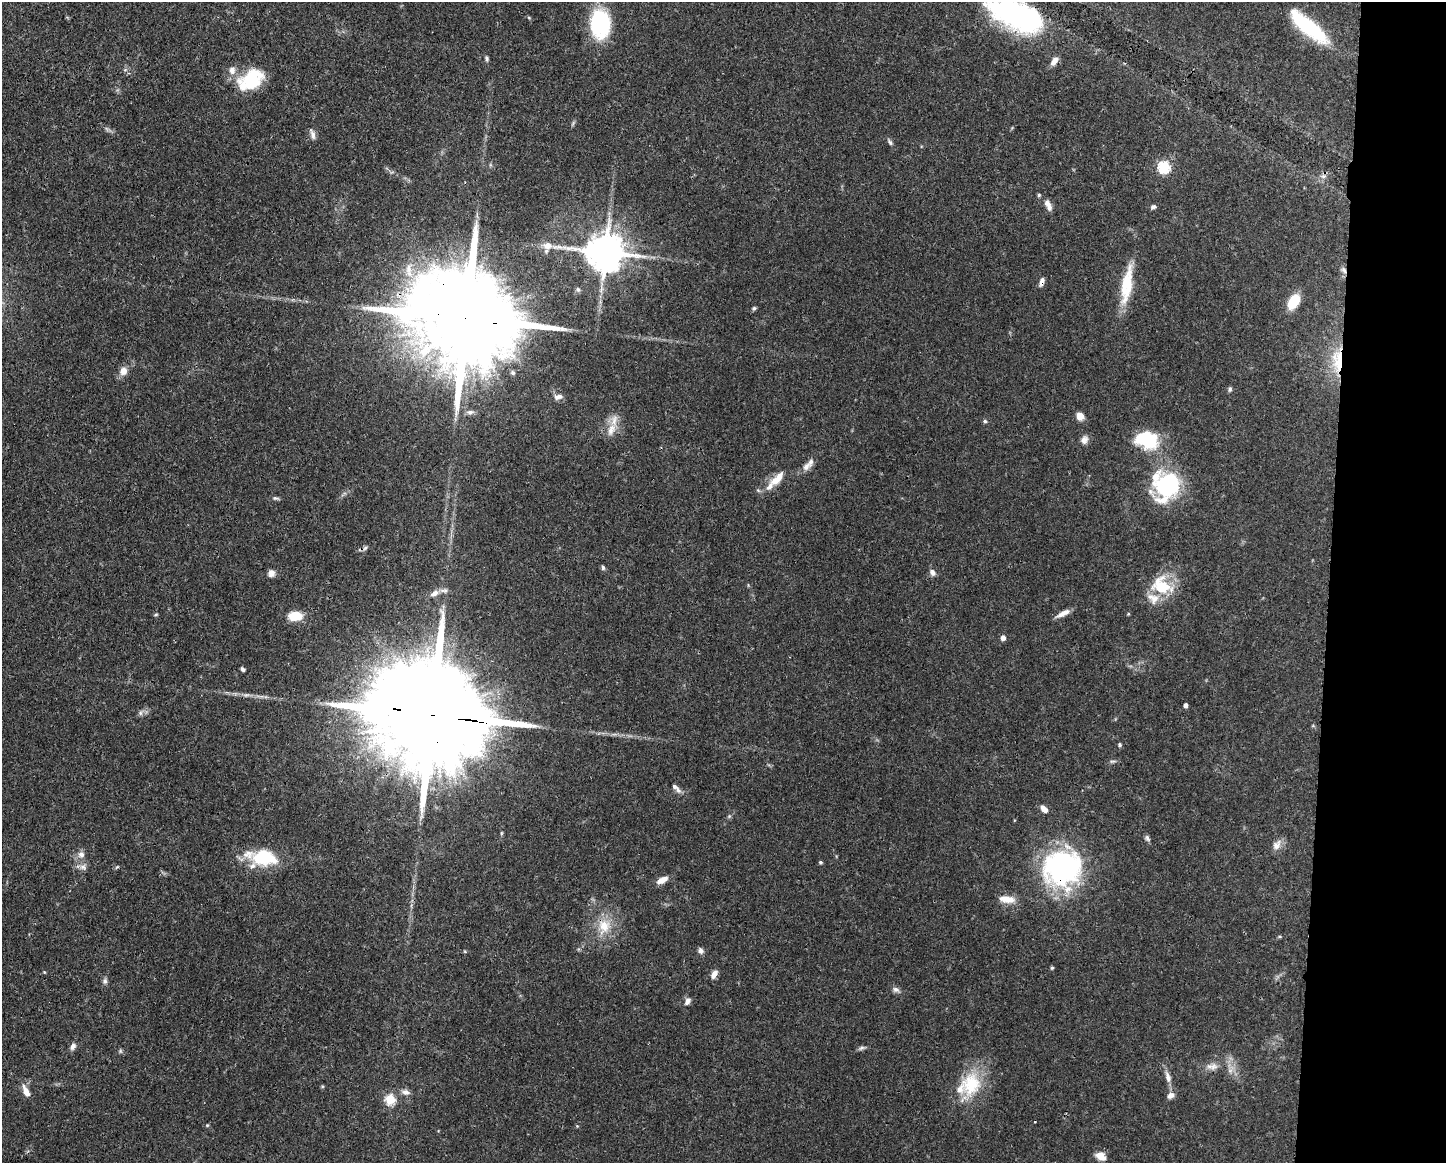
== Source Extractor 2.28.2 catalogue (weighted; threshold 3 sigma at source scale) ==
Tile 9 of 3 x 4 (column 3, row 3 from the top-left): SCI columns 3005-4448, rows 1167-2327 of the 4674 x 4656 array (HDU 1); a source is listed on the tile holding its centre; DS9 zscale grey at full resolution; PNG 1448 x 1165 px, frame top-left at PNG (2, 2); no overlay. Shown black and unused: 8% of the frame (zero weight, under 3 of 4 exposures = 1% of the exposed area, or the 3 px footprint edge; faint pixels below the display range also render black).
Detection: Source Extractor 2.28.2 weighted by HDU 2 'WHT'; one run over the whole footprint, this tile lists its part. Background 0.0441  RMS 0.0029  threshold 0.0131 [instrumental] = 3 sigma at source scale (4.5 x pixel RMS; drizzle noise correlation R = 1.50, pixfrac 1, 0.05/0.05 arcsec/px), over >= 5 px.
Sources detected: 107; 1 too faint to see at this stretch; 1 cosmic-ray / hot-pixel residue — not listed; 12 inside a brighter listed object's ellipse — not listed separately; the other 93 listed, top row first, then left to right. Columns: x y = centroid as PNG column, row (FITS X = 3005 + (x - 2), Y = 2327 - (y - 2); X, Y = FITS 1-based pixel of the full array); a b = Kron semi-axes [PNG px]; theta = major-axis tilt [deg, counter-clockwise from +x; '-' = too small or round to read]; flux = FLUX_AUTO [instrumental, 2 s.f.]
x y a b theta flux
1016 15 57 26 -24 59
529 18 5 3 - 0.32
600 23 28 19 -89 27
1309 27 44 13 -40 27
487 58 8 5 -72 0.55
1054 61 10 6 53 2.1
251 80 32 20 31 15
313 135 13 6 -74 1.3
890 142 11 5 -53 0.72
1164 167 6 6 - 34
1323 176 7 4 -18 0.65
1039 195 5 4 - 0.45
1049 207 11 7 -79 1.6
1153 207 7 5 17 0.75
547 246 11 9 -1 2.3
605 252 11 10 - 1000
409 268 18 9 85 3.8
1344 270 10 5 -53 0.97
1042 282 11 5 71 1.2
1127 285 51 12 81 11
1293 302 12 7 60 12
754 308 5 4 - 0.51
466 318 41 21 -10 11000
1340 358 30 20 -30 11
123 371 9 8 - 2.5
513 373 6 5 - 0.62
1230 389 7 5 80 0.55
558 397 12 6 18 1.3
470 412 11 6 4 1
1080 416 7 6 - 3.1
985 421 6 5 - 0.48
611 430 21 11 67 4.1
1084 440 12 9 68 1.6
1147 440 27 19 -14 15
806 466 15 10 40 1.9
778 478 24 9 44 4.5
1168 485 31 25 55 31
758 490 6 5 - 0.52
276 498 9 5 -9 0.64
365 548 7 4 45 0.64
603 567 6 4 -75 0.6
271 573 9 8 - 1.3
933 573 8 7 - 1.3
1162 586 24 18 -29 13
434 593 13 7 30 1.7
1063 613 19 5 26 2.1
1128 614 5 3 - 0.26
156 615 6 3 9 0.34
295 616 16 10 2 5.6
1003 637 5 4 - 1.9
243 669 6 4 -57 0.65
246 695 10 5 13 0.85
1186 705 4 4 - 1.2
140 713 7 6 - 0.76
432 715 46 23 -10 14000
1120 745 5 5 - 0.45
1113 761 11 4 8 0.61
678 790 10 7 -52 1.1
1044 809 9 6 -46 1.9
729 816 5 5 - 0.42
501 833 6 3 82 0.38
1147 838 8 6 -59 0.76
1277 845 16 10 56 2.1
81 854 9 9 - 1.7
264 858 32 20 -5 15
821 862 4 4 - 0.55
83 867 10 8 -16 1.4
117 867 6 4 33 0.37
1062 868 44 41 24 54
662 880 14 7 27 2.5
1007 899 20 9 -7 3.6
604 926 23 18 79 7.5
465 951 5 3 - 0.33
701 951 8 6 -65 1.1
1052 968 5 4 - 0.36
44 972 4 3 - 0.24
714 974 11 6 58 1.8
105 981 8 6 -89 0.81
896 990 10 7 -14 1.1
687 1001 11 7 58 1.2
73 1046 9 6 64 1.2
862 1048 10 5 16 0.73
120 1051 7 4 -89 0.43
1213 1066 12 10 29 2
1168 1077 17 7 -73 2.1
971 1084 34 27 72 14
26 1091 14 6 -64 2.7
406 1092 11 7 -11 1.5
1171 1095 10 7 38 1.5
390 1099 5 5 - 20
207 1125 5 4 - 0.32
577 1126 4 4 - 0.28
1101 1156 11 8 -32 2.9
Overlapping masked pixels (flux is a lower limit): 8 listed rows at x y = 1016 15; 605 252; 1344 270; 1042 282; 466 318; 1340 358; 432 715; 1062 868
Isophote crosses this tile's border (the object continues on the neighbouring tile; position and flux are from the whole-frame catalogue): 1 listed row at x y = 1016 15